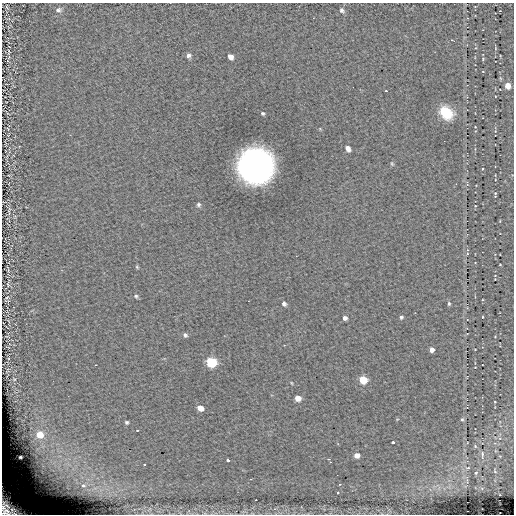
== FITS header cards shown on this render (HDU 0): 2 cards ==
NAXIS1  =                  512 / length of data axis 1
NAXIS2  =                  512 / length of data axis 2

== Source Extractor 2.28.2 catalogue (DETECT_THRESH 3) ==
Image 512 x 512 px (HDU 0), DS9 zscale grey, 1 PNG px = 1 image px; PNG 516 x 516 px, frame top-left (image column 1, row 512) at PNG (2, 3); no overlay
Background -0.106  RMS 4.7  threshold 14.1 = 3 sigma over >= 5 px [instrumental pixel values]
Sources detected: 54; all 54 listed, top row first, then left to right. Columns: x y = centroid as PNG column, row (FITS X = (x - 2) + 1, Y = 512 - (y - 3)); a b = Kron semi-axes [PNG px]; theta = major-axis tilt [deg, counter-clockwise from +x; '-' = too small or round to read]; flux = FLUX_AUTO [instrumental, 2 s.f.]
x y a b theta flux
58 10 8 6 7 870
342 10 6 5 - 700
9 51 8 4 86 490
189 55 6 5 - 900
230 57 5 4 - 1800
508 86 5 4 - 3600
386 91 2 2 - 250
263 113 4 4 - 450
446 113 12 9 -43 12000
8 129 6 3 -69 260
495 131 4 4 - 260
348 148 6 4 -57 1700
392 164 6 4 -77 410
256 166 24 23 - 150000
495 193 6 4 -81 360
198 205 6 5 - 640
475 206 3 2 - 200
9 212 15 4 82 970
467 250 4 3 - 230
500 264 3 2 - 210
137 267 6 3 -46 350
8 284 10 4 -79 590
136 296 5 5 - 520
7 297 5 3 - 270
284 304 6 5 - 690
449 304 6 4 -77 530
401 317 5 4 - 510
482 317 4 3 - 230
345 318 5 4 - 910
185 335 6 4 -46 640
432 350 4 4 - 1700
211 362 6 5 - 29000
363 380 5 5 - 11000
292 383 5 3 - 250
298 398 5 4 - 3200
200 408 5 4 - 3200
462 419 5 4 - 440
127 422 4 4 - 530
137 430 2 2 - 210
40 434 10 9 - 5900
393 442 3 3 - 610
482 454 6 3 -87 440
357 455 5 4 - 2600
20 457 3 3 - 550
228 460 3 3 - 2600
329 460 7 3 -58 610
54 463 15 9 -83 4600
144 464 3 2 - 300
43 466 10 6 -60 2000
468 468 4 3 - 460
476 473 4 3 - 300
340 484 4 3 - 230
83 486 8 7 - 1600
9 507 23 15 -43 12000
At the frame edge (FLAGS 8, measured only in part): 1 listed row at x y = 9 507